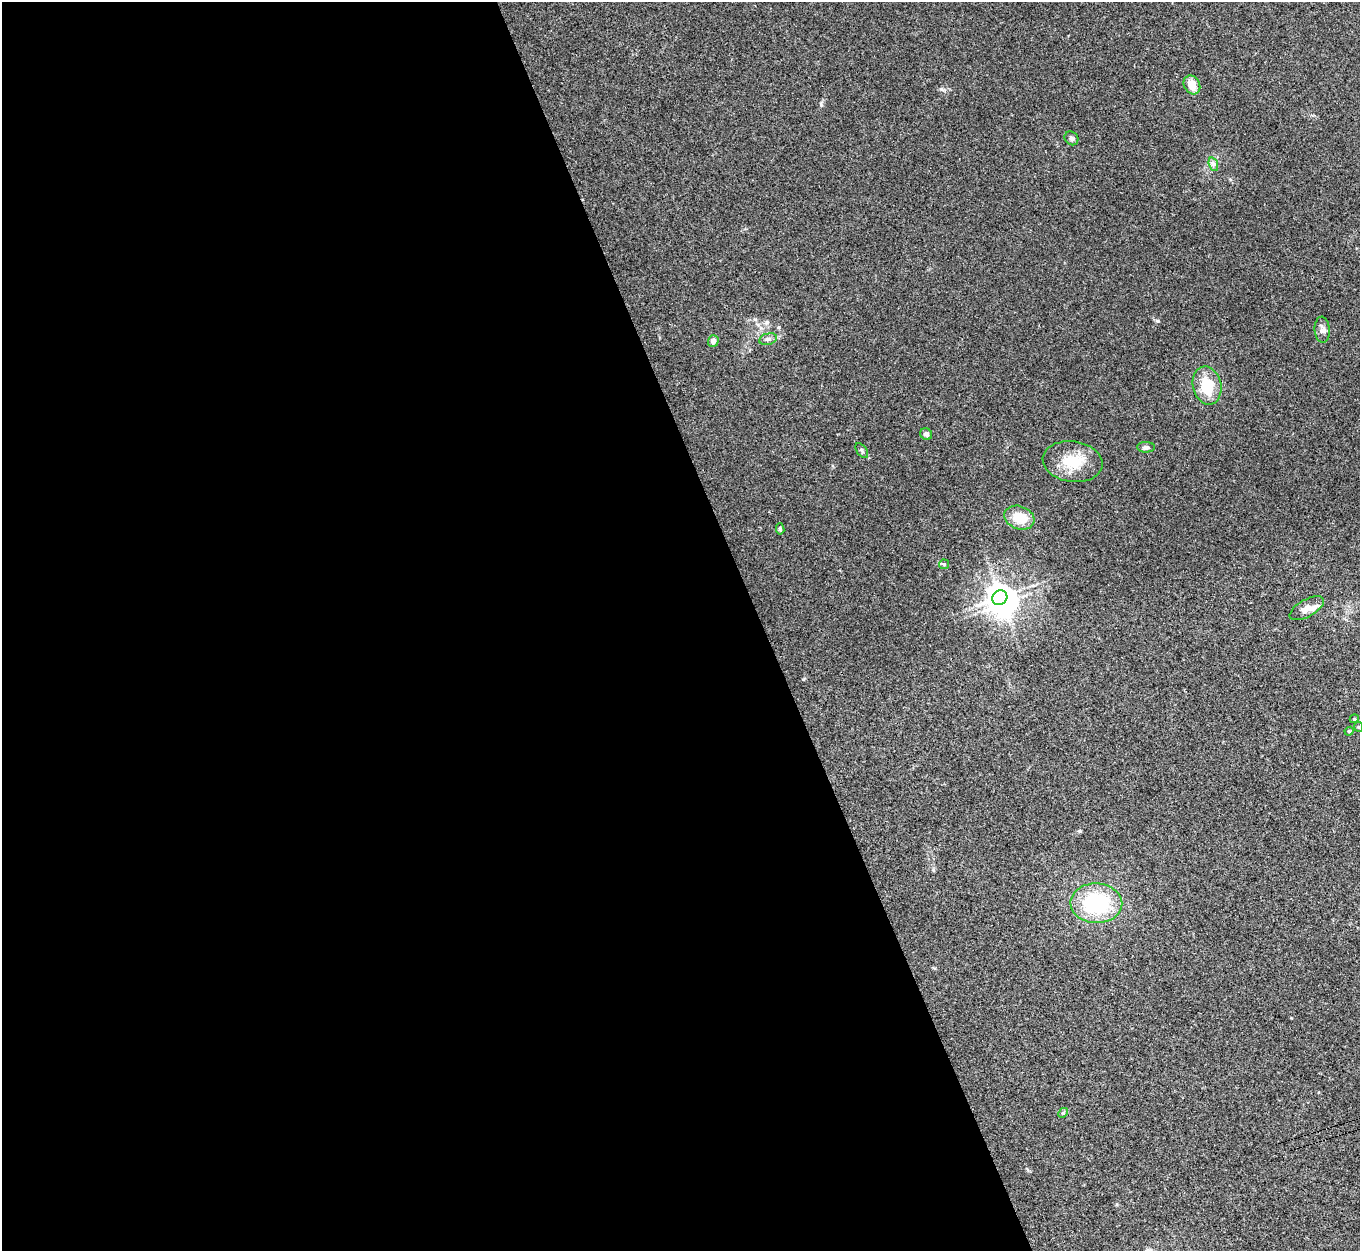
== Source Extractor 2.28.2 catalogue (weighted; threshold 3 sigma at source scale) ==
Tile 9 of 4 x 4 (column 1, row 3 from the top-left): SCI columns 13-1370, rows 1535-2783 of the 5454 x 5439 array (HDU 1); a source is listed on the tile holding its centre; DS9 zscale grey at full resolution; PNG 1362 x 1253 px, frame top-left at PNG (2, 2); each listed source drawn as its Kron ellipse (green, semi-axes under 4 px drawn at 4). Shown black and unused: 56% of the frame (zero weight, under 3 of 4 exposures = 1% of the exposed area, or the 3 px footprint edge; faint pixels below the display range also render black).
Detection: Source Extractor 2.28.2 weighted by HDU 2 'WHT'; one run over the whole footprint, this tile lists its part. Background 0.0606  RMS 0.0052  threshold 0.0236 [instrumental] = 3 sigma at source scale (4.5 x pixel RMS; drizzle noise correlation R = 1.50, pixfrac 1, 0.05/0.05 arcsec/px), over >= 5 px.
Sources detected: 23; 1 inside a brighter object's white glare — neither listed nor drawn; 1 inside a brighter listed object's ellipse — not listed separately; the other 21 listed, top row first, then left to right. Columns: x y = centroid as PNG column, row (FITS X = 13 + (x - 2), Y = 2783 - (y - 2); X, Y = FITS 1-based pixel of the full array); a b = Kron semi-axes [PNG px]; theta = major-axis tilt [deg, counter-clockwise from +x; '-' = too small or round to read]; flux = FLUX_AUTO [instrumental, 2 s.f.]
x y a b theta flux
1192 85 10 8 -61 6
1071 138 7 6 - 1.2
1213 164 7 4 -72 1.2
1322 330 13 7 -85 2.5
768 339 9 5 15 1.6
713 341 6 5 - 2.3
1207 386 19 14 -78 15
926 434 6 5 - 1.7
1146 447 9 5 1 1.1
862 450 8 5 -54 1
1073 462 30 20 -8 15
1019 518 15 11 -20 9.8
780 529 6 3 -82 0.82
944 564 5 4 - 0.57
1000 598 8 7 - 500
1307 608 19 8 29 4.5
1354 719 4 3 - 0.46
1359 727 5 4 - 0.62
1349 731 4 4 - 0.57
1096 903 26 20 -1 43
1063 1113 5 4 - 0.69
Isophote crosses this tile's border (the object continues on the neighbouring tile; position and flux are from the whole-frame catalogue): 1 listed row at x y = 1359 727
Unlisted compact peaks at least as high as the median listed source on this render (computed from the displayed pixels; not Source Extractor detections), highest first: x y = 1158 321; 941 89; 767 322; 821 105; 779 327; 1080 831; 755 319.